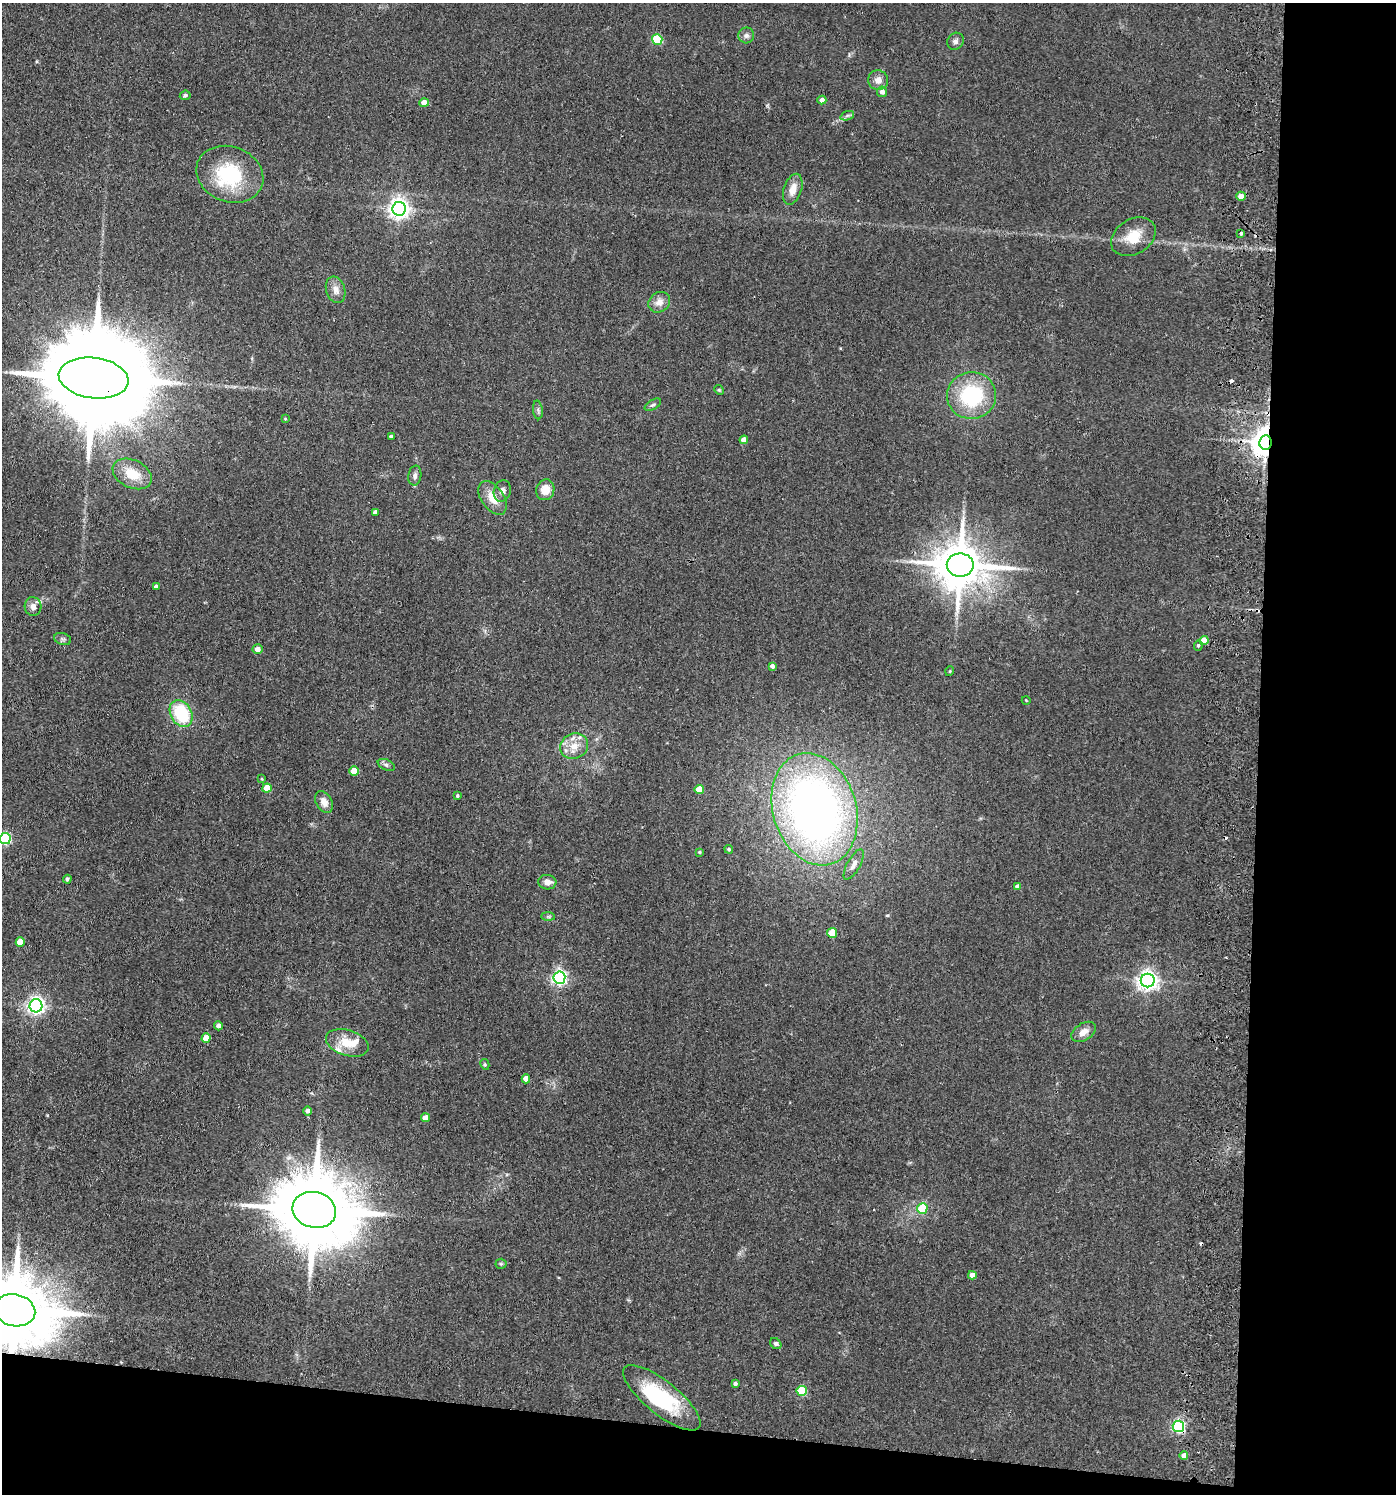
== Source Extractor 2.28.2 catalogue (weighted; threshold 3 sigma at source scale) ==
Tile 9 of 3 x 3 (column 3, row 3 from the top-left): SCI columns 3055-4448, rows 7-1498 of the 4609 x 4488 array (HDU 1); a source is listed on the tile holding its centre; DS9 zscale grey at full resolution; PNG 1398 x 1496 px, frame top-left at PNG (2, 3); each listed source drawn as its Kron ellipse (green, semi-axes under 4 px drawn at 4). Shown black and unused: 14% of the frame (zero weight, under 2 of 3 exposures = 3% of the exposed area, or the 3 px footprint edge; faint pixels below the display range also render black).
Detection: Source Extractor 2.28.2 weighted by HDU 2 'WHT'; one run over the whole footprint, this tile lists its part. Background 0.0953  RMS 0.0087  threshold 0.0389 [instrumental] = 3 sigma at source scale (4.5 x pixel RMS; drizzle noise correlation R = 1.50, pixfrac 1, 0.05/0.05 arcsec/px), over >= 5 px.
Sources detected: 93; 3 cosmic-ray / hot-pixel residue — neither listed nor drawn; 6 inside a brighter listed object's ellipse — not listed separately; the other 84 listed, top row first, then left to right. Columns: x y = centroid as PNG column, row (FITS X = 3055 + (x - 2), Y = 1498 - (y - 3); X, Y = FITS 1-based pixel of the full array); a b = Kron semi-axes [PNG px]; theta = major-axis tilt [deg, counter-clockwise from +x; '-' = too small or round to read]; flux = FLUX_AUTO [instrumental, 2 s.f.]
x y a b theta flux
746 35 8 8 - 2.9
657 39 5 5 - 50
955 41 9 8 - 2.9
878 80 10 9 - 6.1
882 92 5 5 - 4.7
185 95 5 4 - 1.6
822 100 4 4 - 4.3
424 103 4 4 - 8.1
847 116 7 4 19 1.9
230 174 34 27 -21 59
793 189 16 9 72 9
1241 196 5 4 - 6.7
399 209 7 7 - 490
1241 233 3 3 - 1.7
1133 237 24 17 31 20
336 290 13 9 -72 6.2
659 302 11 9 37 6.9
94 378 35 20 -7 29000
719 390 5 4 - 0.88
971 396 24 23 - 67
653 405 9 4 31 1.8
538 410 9 5 -84 1.8
285 419 4 3 - 0.77
391 437 3 3 - 1.6
744 440 4 4 - 6.4
1266 443 7 6 - 1200
132 474 20 14 -26 18
415 476 10 6 80 3.3
545 490 10 9 - 12
502 491 11 8 73 4.5
492 498 19 11 -55 13
375 512 4 4 - 2.2
960 565 13 11 -1 4100
156 587 4 4 - 3.1
33 606 9 8 - 4.6
63 639 9 6 -16 2
1204 640 4 4 - 13
1198 645 5 4 - 1.3
257 649 5 5 - 5.4
772 666 4 4 - 2.8
950 671 5 3 - 0.73
1026 700 4 3 - 0.61
181 713 14 10 -61 45
574 746 14 12 28 12
386 765 9 5 -25 2.3
354 771 4 4 - 16
262 779 4 2 - 0.62
267 788 4 4 - 14
699 789 4 4 - 15
457 796 3 3 - 1.2
324 802 11 8 -62 6.8
815 809 57 41 -73 500
5 839 5 5 - 86
729 849 4 4 - 1.1
700 852 4 3 - 0.94
854 865 17 6 61 4.7
67 879 4 4 - 1.7
547 882 9 7 -5 5.1
1017 886 4 4 - 2.7
548 916 7 4 -1 1.5
832 933 5 5 - 22
20 942 4 4 - 13
559 978 6 6 - 240
1148 980 7 7 - 460
36 1006 6 6 - 340
218 1026 4 4 - 3
1083 1032 13 8 33 7.2
206 1038 4 4 - 16
347 1043 22 13 -17 17
485 1064 5 4 - 1.1
526 1079 4 4 - 7.9
308 1111 4 4 - 2.8
425 1118 4 4 - 7.6
922 1208 5 5 - 30
314 1210 22 18 -14 11000
501 1264 5 5 - 1.2
972 1275 4 4 - 6.7
15 1310 21 16 -13 10000
776 1343 6 5 - 1.7
735 1384 4 4 - 1.8
802 1391 5 5 - 36
662 1398 48 16 -39 63
1178 1426 6 5 - 140
1184 1456 4 4 - 6.7
Overlapping masked pixels (flux is a lower limit): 4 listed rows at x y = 94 378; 1266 443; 15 1310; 1178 1426
Isophote crosses this tile's border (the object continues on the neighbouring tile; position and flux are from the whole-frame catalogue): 2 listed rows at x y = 5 839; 15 1310